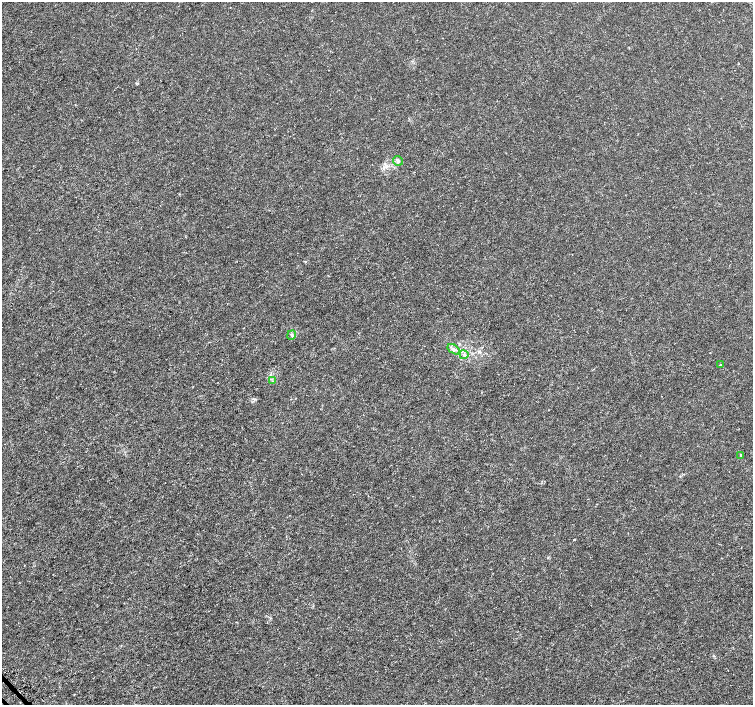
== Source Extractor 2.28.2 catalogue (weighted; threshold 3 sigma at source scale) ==
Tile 7 of 4 x 4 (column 3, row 2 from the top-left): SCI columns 3033-4534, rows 2982-4386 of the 6065 x 6026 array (HDU 1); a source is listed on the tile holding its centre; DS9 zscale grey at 2 x 2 block average (1 PNG px = mean of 2 x 2 image px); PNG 755 x 707 px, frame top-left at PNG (2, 2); each listed source drawn as its Kron ellipse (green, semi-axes under 4 px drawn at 4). Shown black and unused: <1% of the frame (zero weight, under 3 of 5 exposures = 2% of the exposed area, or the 3 px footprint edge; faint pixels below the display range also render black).
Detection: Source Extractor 2.28.2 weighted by HDU 2 'WHT'; one run over the whole footprint, this tile lists its part. Background -5.22e-05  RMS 7.0e-04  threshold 0.00314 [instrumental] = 3 sigma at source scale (4.5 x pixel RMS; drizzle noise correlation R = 1.50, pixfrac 1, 0.0396/0.0396 arcsec/px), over >= 5 px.
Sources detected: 7; all 7 listed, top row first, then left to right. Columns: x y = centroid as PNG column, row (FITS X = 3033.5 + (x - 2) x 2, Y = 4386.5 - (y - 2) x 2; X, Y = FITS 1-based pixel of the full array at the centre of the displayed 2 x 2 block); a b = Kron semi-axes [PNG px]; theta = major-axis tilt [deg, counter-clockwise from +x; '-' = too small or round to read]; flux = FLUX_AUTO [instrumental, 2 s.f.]
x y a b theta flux
398 161 5 4 - 0.38
292 335 5 2 - 0.2
454 349 6 3 -35 0.4
464 355 4 4 - 0.35
720 365 3 2 - 0.16
273 381 3 2 - 0.14
741 455 4 2 - 0.14